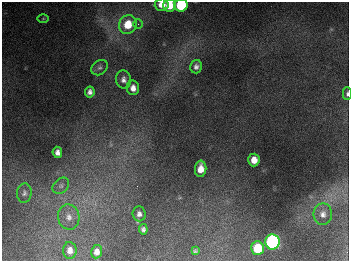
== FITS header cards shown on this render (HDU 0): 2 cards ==
NAXIS1  =                  347
NAXIS2  =                  259

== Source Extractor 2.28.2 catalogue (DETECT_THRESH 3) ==
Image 347 x 259 px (HDU 0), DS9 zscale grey, 1 PNG px = 1 image px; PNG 351 x 263 px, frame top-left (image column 1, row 259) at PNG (2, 2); each listed source drawn as its Kron ellipse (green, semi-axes under 4 px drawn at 4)
Background 676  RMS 50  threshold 151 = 3 sigma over >= 5 px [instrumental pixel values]
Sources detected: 26; all 26 listed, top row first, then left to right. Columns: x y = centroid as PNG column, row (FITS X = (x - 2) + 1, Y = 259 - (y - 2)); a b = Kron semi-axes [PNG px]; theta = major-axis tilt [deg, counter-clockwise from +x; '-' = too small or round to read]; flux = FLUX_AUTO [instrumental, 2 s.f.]
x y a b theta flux
162 5 7 6 - 4.0e+04
169 5 6 6 - 6.2e+04
181 5 6 6 - 2.5e+05
43 19 5 3 - 3.6e+03
138 24 4 4 - 5.9e+03
128 25 9 8 - 8.8e+04
196 67 7 6 - 1.3e+04
100 68 9 7 40 1.1e+04
123 80 9 7 -79 1.6e+04
133 88 7 6 - 2.3e+04
90 92 5 5 - 1.3e+04
347 94 6 3 -90 7.3e+03
57 152 5 5 - 1.6e+04
254 160 6 5 - 3.6e+04
201 169 8 5 85 4.0e+04
61 186 9 7 45 1.2e+04
24 193 9 7 82 1.2e+04
139 214 7 6 - 1.4e+04
323 214 11 9 89 2.2e+04
69 217 12 10 -77 3.0e+04
143 229 5 4 - 9.2e+03
272 242 7 7 - 1.1e+06
258 248 7 6 - 1.2e+05
70 250 8 7 - 2.2e+04
195 251 4 4 - 5.7e+03
97 252 7 5 82 2.0e+04
At the frame edge (FLAGS 8, measured only in part): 4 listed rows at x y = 162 5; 169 5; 181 5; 347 94